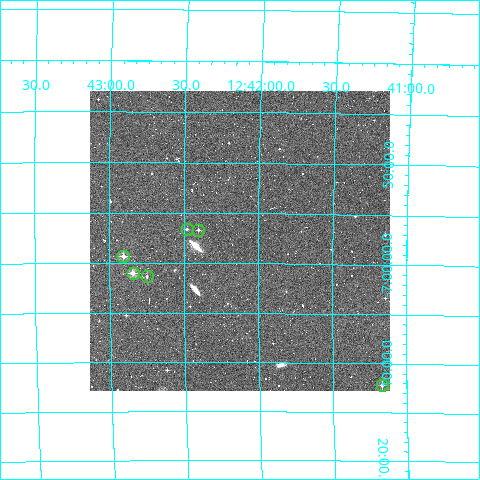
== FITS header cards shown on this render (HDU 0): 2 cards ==
NAXIS1  =                  300
NAXIS2  =                  300

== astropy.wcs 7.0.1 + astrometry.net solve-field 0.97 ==
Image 300 x 300 px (HDU 0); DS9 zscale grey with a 90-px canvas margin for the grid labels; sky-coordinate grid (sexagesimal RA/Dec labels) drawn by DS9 from the SOLVED WCS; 6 Tycho-2 reference stars matched to detected sources circled (green)
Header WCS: RA---TAN/DEC--TAN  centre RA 12:42:07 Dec -06:58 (190.53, -6.96 deg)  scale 6 arcsec/px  FOV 30.0' x 30.0'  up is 0 deg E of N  parity normal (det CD < 0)
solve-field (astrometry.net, Tycho-2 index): VERIFIED the header's WCS against the Tycho-2 star catalogue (verified at 2 index scales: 6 matches each, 0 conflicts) and refined it, rather than solving blind
Solved WCS: RA---TAN-SIP/DEC--TAN-SIP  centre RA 12:42:07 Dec -06:58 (190.53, -6.96 deg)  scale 6 arcsec/px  FOV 30.0' x 30.0'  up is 0 deg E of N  parity normal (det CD < 0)
The solver's refit moves the header's centre by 1.3 arcsec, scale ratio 1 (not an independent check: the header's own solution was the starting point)
Tycho-2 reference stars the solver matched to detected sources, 6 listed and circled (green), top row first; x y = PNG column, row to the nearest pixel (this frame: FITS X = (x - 90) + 1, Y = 300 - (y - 91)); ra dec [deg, ICRS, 3 dp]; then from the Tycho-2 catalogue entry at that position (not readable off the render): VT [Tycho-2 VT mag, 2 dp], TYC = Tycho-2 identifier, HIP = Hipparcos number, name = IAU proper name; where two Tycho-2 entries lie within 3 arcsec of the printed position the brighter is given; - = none
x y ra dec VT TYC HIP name
187 229 190.620 -6.943 12.00 4955-112-1 - -
198 230 190.600 -6.945 11.66 4955-114-1 - -
123 256 190.726 -6.989 10.46 4955-489-1 - -
133 273 190.711 -7.017 10.11 4955-642-1 - -
147 276 190.687 -7.022 11.69 4955-609-1 - -
382 385 190.292 -7.203 11.40 4955-394-1 - -